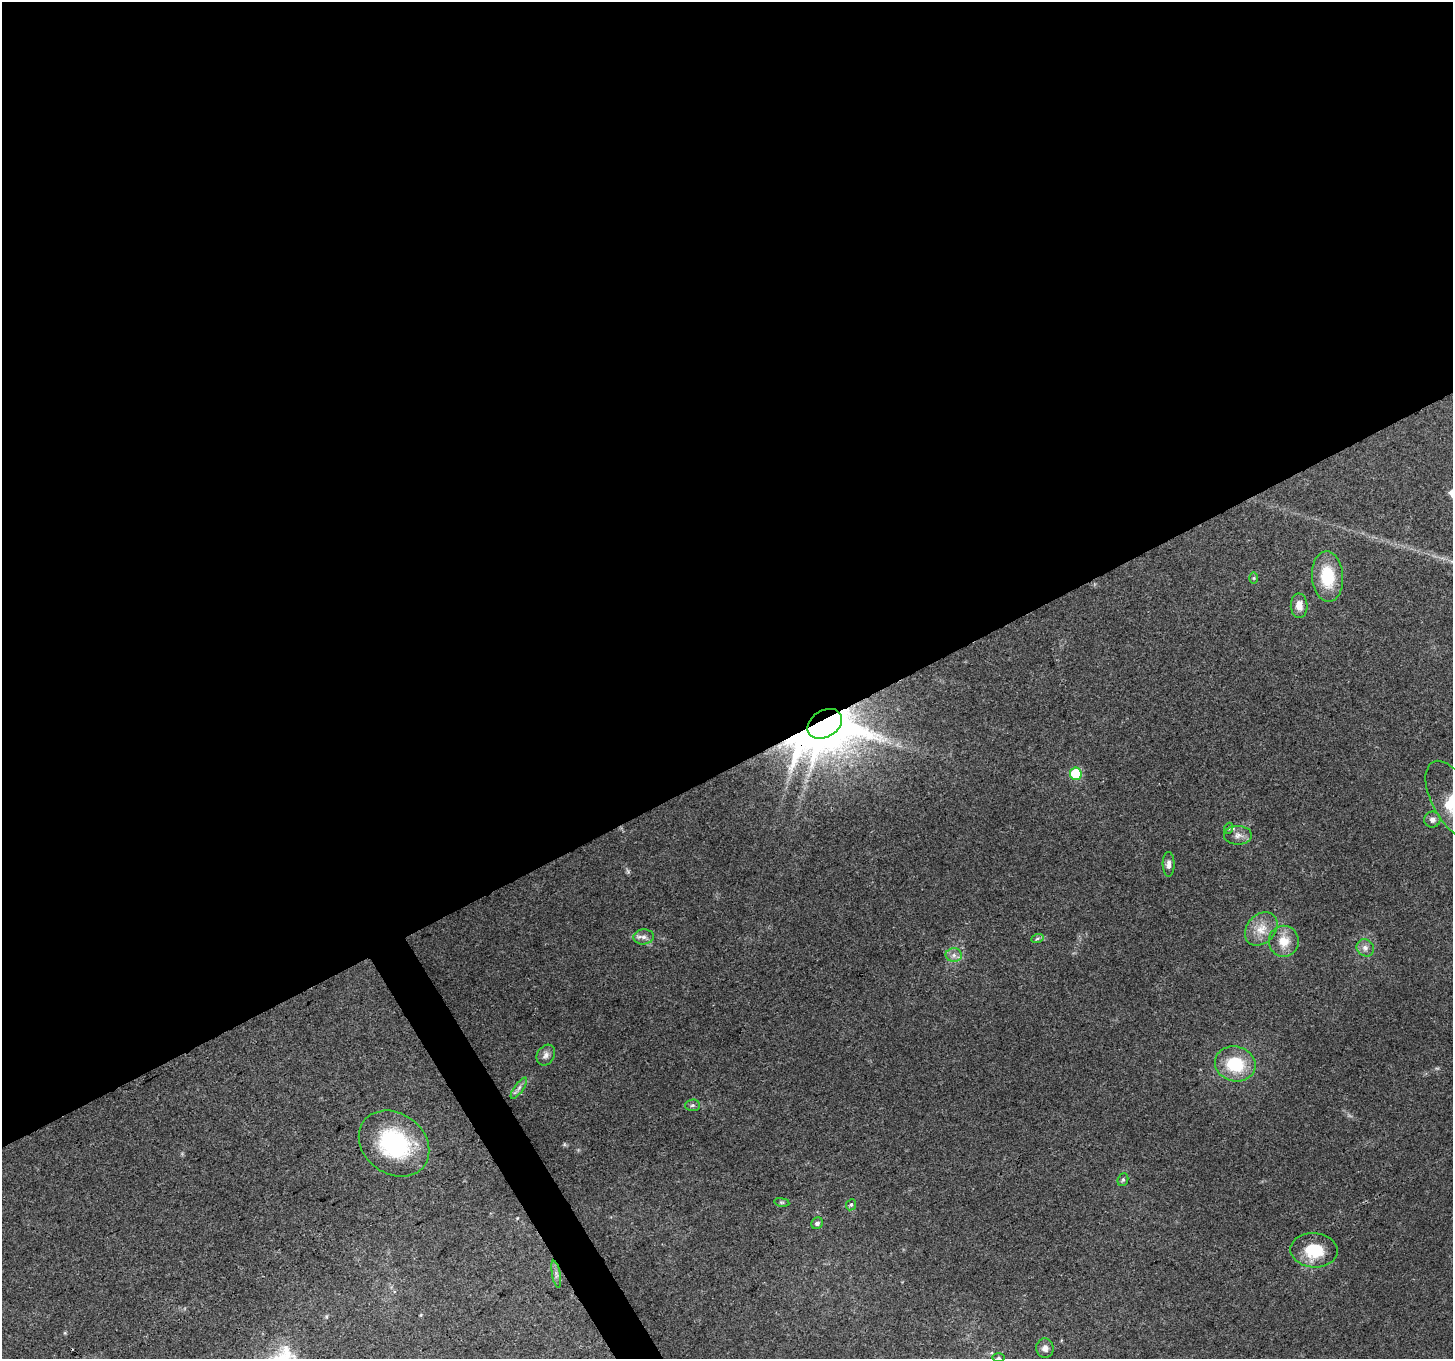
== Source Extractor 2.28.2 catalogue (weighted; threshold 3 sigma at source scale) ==
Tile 2 of 4 x 4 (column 2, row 1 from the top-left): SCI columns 1453-2903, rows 4180-5536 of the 5811 x 5704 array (HDU 1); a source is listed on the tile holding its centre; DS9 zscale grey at full resolution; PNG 1455 x 1361 px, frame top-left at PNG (2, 2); each listed source drawn as its Kron ellipse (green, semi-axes under 4 px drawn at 4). Shown black and unused: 58% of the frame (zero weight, under 3 of 4 exposures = <1% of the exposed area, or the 3 px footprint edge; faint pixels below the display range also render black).
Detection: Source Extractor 2.28.2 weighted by HDU 2 'WHT'; one run over the whole footprint, this tile lists its part. Background 0.1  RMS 0.0054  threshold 0.0242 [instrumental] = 3 sigma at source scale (4.5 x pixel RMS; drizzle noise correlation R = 1.50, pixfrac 1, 0.0396/0.0396 arcsec/px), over >= 5 px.
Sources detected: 30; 1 inside a brighter object's white glare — neither listed nor drawn; the other 29 listed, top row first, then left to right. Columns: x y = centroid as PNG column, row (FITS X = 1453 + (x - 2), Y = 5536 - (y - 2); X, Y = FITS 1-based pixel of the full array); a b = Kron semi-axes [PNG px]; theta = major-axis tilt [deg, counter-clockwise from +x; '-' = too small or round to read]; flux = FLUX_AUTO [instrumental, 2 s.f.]
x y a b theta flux
1327 577 25 15 -86 21
1254 578 6 4 90 0.63
1299 606 12 8 -87 4.9
825 724 18 13 31 2700
1076 774 6 6 - 24
1452 800 42 20 -62 20
1432 820 8 8 - 2.3
1229 828 5 3 - 0.59
1238 835 14 9 0 3.6
1169 864 12 6 -89 2.4
1261 929 19 14 47 8.6
644 937 10 7 5 2.6
1037 939 6 4 20 0.9
1284 941 15 15 - 9
1365 948 9 8 - 2.7
954 955 8 7 - 2.4
546 1055 11 8 59 2.8
1235 1064 20 17 -15 24
519 1088 12 4 54 2
692 1105 7 5 3 1.3
394 1144 38 30 -36 55
1123 1180 7 5 69 0.97
782 1202 8 4 -8 0.79
851 1205 6 4 65 1
817 1223 6 5 - 1.7
1314 1250 23 17 -4 19
556 1274 14 3 -79 1.7
1045 1348 10 8 -83 2.6
998 1358 6 3 1 0.64
Overlapping masked pixels (flux is a lower limit): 1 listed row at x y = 825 724
Isophote crosses this tile's border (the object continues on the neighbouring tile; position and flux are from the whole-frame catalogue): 1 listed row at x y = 1452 800